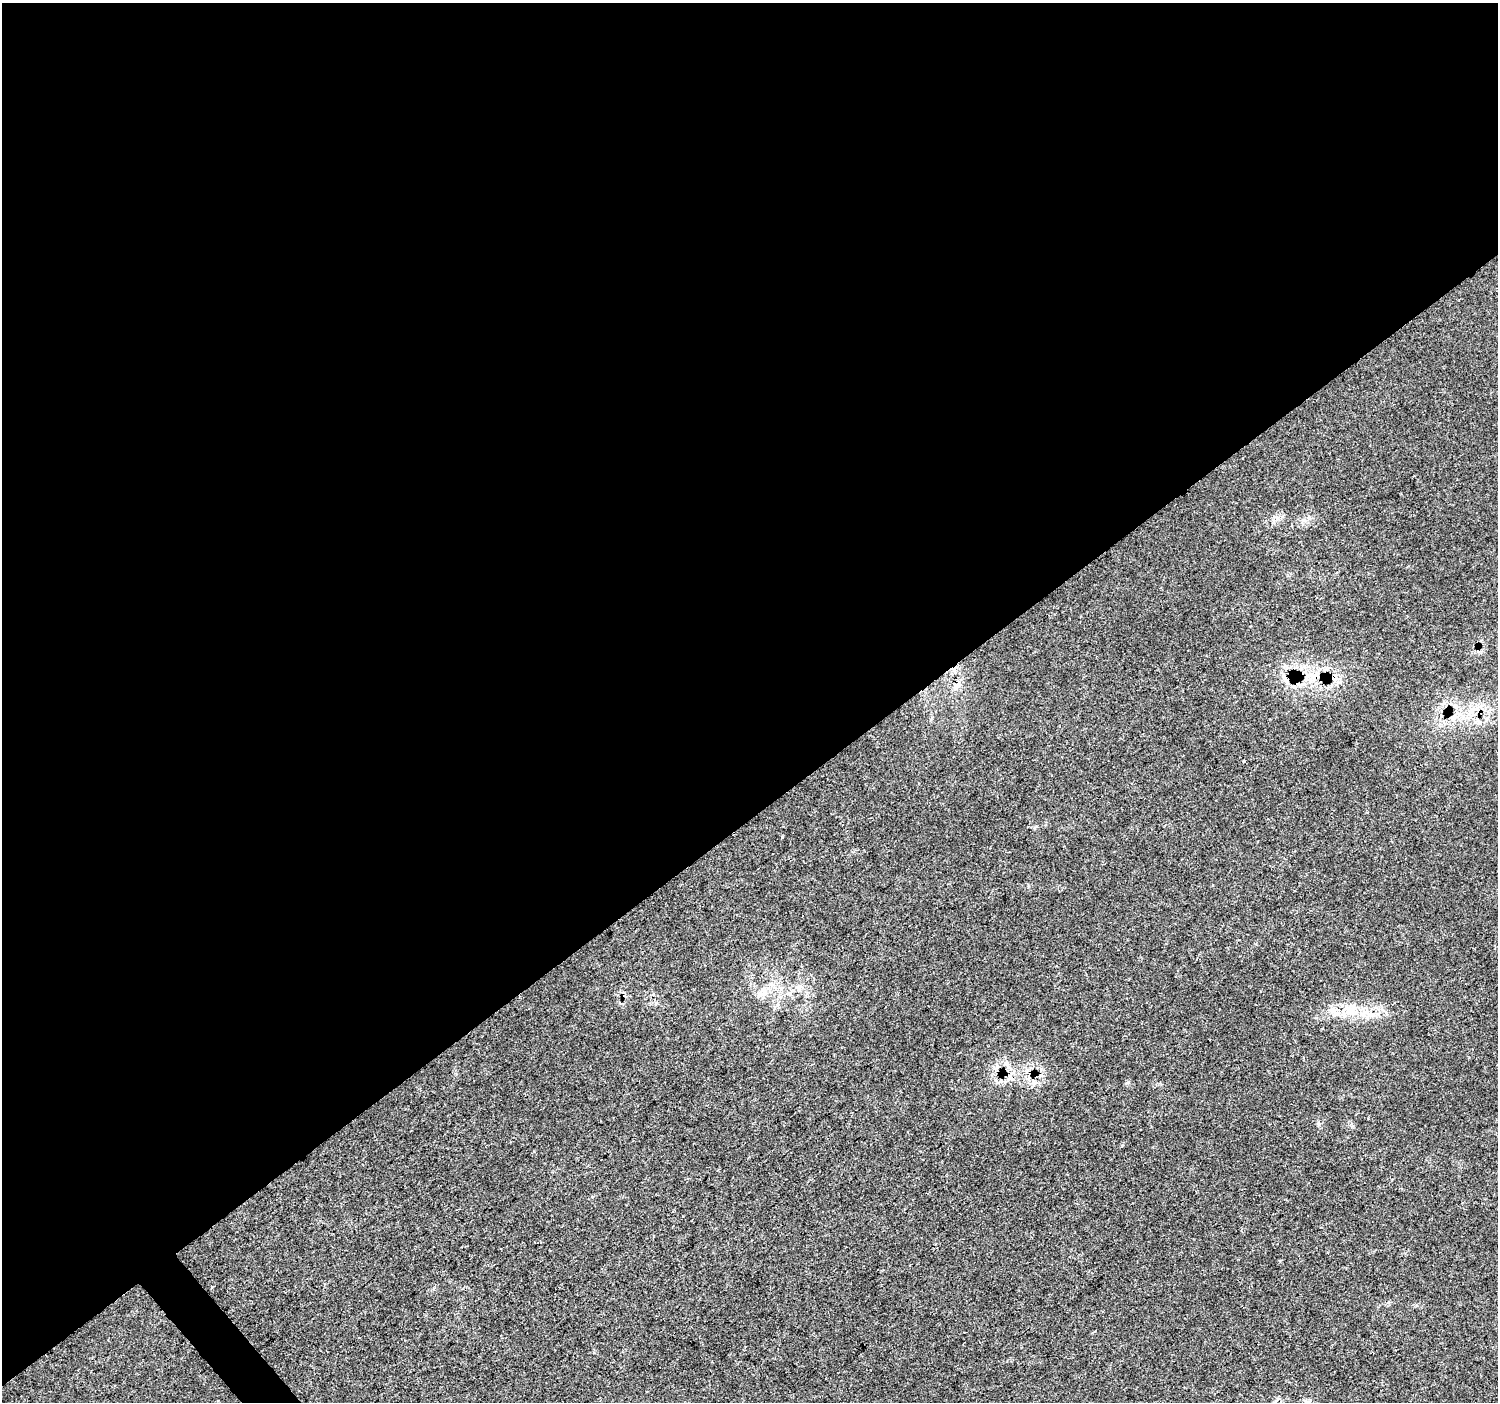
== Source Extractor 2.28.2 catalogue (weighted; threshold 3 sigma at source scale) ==
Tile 2 of 4 x 4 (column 2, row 1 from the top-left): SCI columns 1504-2999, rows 4404-5803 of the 5995 x 5943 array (HDU 1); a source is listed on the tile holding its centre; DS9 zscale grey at full resolution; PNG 1500 x 1404 px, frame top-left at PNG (2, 3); no overlay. Shown black and unused: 59% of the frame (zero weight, under 3 of 4 exposures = <1% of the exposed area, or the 3 px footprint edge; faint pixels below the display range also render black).
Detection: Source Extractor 2.28.2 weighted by HDU 2 'WHT'; one run over the whole footprint, this tile lists its part. Background 0.0245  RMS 0.0021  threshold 0.0096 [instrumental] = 3 sigma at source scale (4.5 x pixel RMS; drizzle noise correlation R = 1.50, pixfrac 1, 0.0396/0.0396 arcsec/px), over >= 5 px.
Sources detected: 6; all 6 listed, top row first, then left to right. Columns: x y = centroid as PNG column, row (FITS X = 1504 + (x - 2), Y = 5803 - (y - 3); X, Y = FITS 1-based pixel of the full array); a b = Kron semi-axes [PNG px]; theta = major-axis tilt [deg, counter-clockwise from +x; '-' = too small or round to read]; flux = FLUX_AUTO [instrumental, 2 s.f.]
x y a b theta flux
1300 675 8 5 2 0.5
1333 678 16 8 4 1.8
1453 718 9 6 54 0.95
790 994 7 4 -72 0.44
1349 1009 16 13 -31 3.6
1010 1077 9 6 -38 0.9
Overlapping masked pixels (flux is a lower limit): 2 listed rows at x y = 1300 675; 1333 678